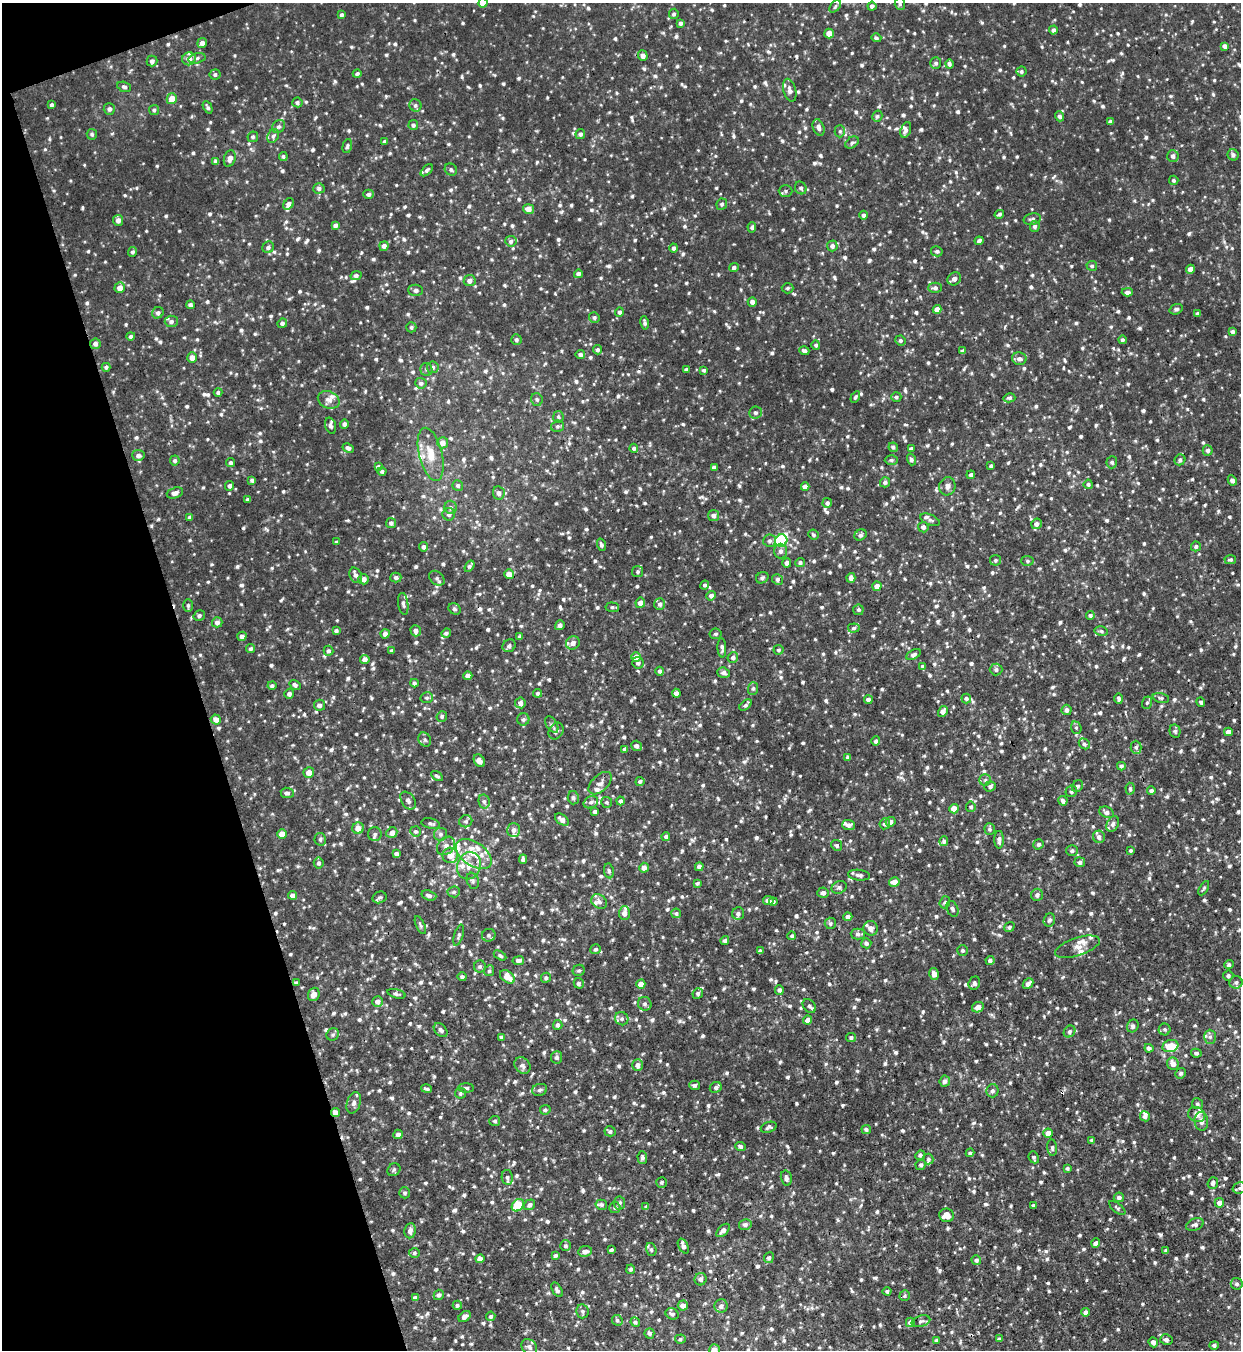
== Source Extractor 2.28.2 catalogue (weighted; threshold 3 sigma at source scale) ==
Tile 5 of 4 x 4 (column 1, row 2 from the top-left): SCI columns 145-1383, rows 2695-4042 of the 5371 x 5391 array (HDU 1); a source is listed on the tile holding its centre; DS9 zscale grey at full resolution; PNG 1243 x 1352 px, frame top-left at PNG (2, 3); each listed source drawn as its Kron ellipse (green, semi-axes under 4 px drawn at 4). Shown black and unused: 16% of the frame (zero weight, under 3 of 4 exposures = <1% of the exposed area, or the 3 px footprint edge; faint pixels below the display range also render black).
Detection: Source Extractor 2.28.2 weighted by HDU 2 'WHT'; one run over the whole footprint, this tile lists its part. Background 0.00793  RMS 0.0038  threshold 0.0171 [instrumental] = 3 sigma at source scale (4.5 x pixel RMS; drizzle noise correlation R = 1.50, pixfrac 1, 0.05/0.05 arcsec/px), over >= 5 px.
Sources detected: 1538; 5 cosmic-ray / hot-pixel residue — neither listed nor drawn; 44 inside a brighter listed object's ellipse — not listed separately; of the other 1489, all 500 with FLUX_AUTO >= 0.77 (the completeness limit of this list) listed and drawn (989 fainter detections not listed), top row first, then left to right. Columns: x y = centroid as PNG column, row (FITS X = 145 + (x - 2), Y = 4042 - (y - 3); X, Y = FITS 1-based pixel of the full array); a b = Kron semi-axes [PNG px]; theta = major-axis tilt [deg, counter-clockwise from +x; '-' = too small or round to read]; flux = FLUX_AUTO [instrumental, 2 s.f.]
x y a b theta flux
483 3 5 4 - 4.9
900 4 6 5 - 0.86
835 6 7 4 47 0.79
872 6 4 4 - 1.4
674 14 5 5 - 0.9
342 15 4 4 - 0.91
680 23 4 4 - 1.1
1053 30 4 4 - 1.1
829 34 5 4 - 4.4
876 38 5 4 - 0.95
202 43 5 4 - 1.8
1225 46 4 4 - 1.6
643 56 5 5 - 1.7
197 58 8 5 15 0.95
189 59 7 6 - 2.6
152 61 5 5 - 1.3
936 63 6 5 - 0.98
949 64 4 4 - 1.1
1021 71 5 5 - 0.97
215 74 5 5 - 0.95
357 74 4 4 - 0.82
124 87 7 5 -18 0.93
790 90 11 6 -74 1.6
172 99 5 5 - 5.2
297 102 5 5 - 0.9
52 105 4 3 - 0.89
415 105 6 6 - 1.1
208 107 7 3 -63 0.79
109 109 6 5 - 1.4
154 110 5 5 - 0.8
877 116 6 5 - 0.83
1060 116 5 4 - 1.1
1110 122 4 4 - 1.3
413 125 5 5 - 1
279 126 7 6 - 1
819 127 8 5 -69 1.8
906 130 8 5 70 1.4
840 131 6 5 - 0.84
92 134 5 5 - 0.81
580 134 5 4 - 1.1
273 136 7 5 60 1
253 137 5 5 - 0.92
385 141 4 4 - 0.84
852 143 7 5 37 1
347 146 7 4 75 0.77
1233 155 6 5 - 1.2
283 156 4 4 - 0.88
1173 156 6 5 - 1.6
230 159 8 5 73 2.1
216 161 4 4 - 1.2
451 169 6 5 - 0.9
427 170 7 4 44 0.87
1174 180 4 4 - 0.8
319 188 5 5 - 1.1
801 188 6 5 - 0.93
786 191 7 5 -1 0.91
368 194 5 4 - 1.4
289 204 6 4 51 1.7
722 204 6 5 - 0.82
528 209 5 5 - 2.7
999 214 5 4 - 0.84
864 215 4 4 - 1.4
1032 219 9 5 12 1.2
118 220 5 5 - 1.9
335 225 4 4 - 1.3
1035 226 5 5 - 1.3
752 227 5 4 - 0.9
511 241 5 5 - 1.1
979 241 4 3 - 1.1
384 246 5 4 - 1.5
832 246 5 5 - 1.4
268 247 6 5 - 1.3
674 248 4 4 - 1.1
937 251 6 5 - 1
133 252 5 4 - 0.92
1092 266 5 5 - 0.83
734 267 5 4 - 1
1190 269 4 4 - 2.6
578 274 4 4 - 1.5
356 276 5 4 - 1.1
954 279 7 6 - 1.9
470 281 6 5 - 1.7
120 288 5 5 - 3.1
788 288 6 5 - 0.79
935 288 7 5 -1 1.3
416 290 7 5 -2 1.2
1127 292 6 4 2 1.6
752 302 4 4 - 1.8
190 305 4 4 - 1
937 309 4 4 - 3
1176 309 7 5 17 0.86
619 312 5 4 - 0.94
158 313 6 5 - 1.1
1198 314 4 3 - 1
594 318 5 5 - 0.89
171 321 6 6 - 1.3
282 323 5 4 - 1.1
645 323 7 4 -79 0.98
411 327 5 5 - 0.83
1232 331 4 4 - 1.1
131 336 4 4 - 0.98
516 340 5 5 - 0.95
1122 340 4 4 - 0.9
900 341 5 5 - 0.9
95 344 5 5 - 1.3
816 345 5 4 - 0.82
597 350 5 4 - 0.99
804 351 5 4 - 1.1
963 351 4 3 - 1.2
580 354 5 4 - 1.1
192 358 5 4 - 2.5
1019 359 7 6 - 1.5
106 367 4 4 - 0.81
433 367 6 5 - 1.1
426 369 6 6 - 0.88
686 370 4 3 - 0.87
704 370 4 4 - 0.79
421 383 5 5 - 1.1
218 392 4 4 - 0.87
855 397 6 4 58 0.82
896 397 5 5 - 0.8
1009 398 6 4 14 0.99
537 399 6 5 - 0.88
329 400 11 8 -24 2.5
755 412 6 6 - 1
558 417 6 5 - 0.78
344 424 4 4 - 1.3
331 426 8 5 -72 1.3
557 426 6 5 - 0.87
443 443 5 5 - 2.3
893 447 5 4 - 0.94
348 448 6 4 -26 1.2
634 448 4 4 - 0.89
911 449 4 3 - 0.85
1208 450 5 5 - 1.1
431 454 27 11 -76 7.1
138 455 6 5 - 1.4
175 460 5 5 - 0.9
891 460 6 4 1 0.82
911 460 6 4 -71 1.1
1180 460 6 5 - 0.99
1112 462 6 5 - 0.99
231 463 4 4 - 0.91
991 466 4 3 - 1
378 467 4 3 - 0.87
714 467 4 3 - 1.1
382 471 4 4 - 0.87
971 475 4 4 - 1.1
252 480 4 4 - 0.94
1232 480 5 4 - 1.4
885 482 5 5 - 1.1
1088 484 5 4 - 0.89
458 485 5 5 - 0.95
230 486 5 4 - 1.1
947 486 9 8 - 1.9
805 487 4 4 - 2.4
175 493 8 5 19 1.8
499 493 7 6 - 1.4
247 499 3 3 - 0.85
827 503 5 5 - 0.98
451 507 7 6 - 0.88
449 514 6 6 - 1.3
713 515 5 5 - 1.6
190 517 4 3 - 0.96
930 520 10 5 -22 1.1
391 523 5 5 - 1.1
1036 524 5 5 - 1.6
923 527 5 5 - 1.5
813 535 5 4 - 0.8
860 535 6 5 - 0.89
770 541 6 6 - 1
781 541 6 6 - 49
336 542 4 3 - 0.79
601 545 6 4 -72 0.96
1196 546 5 5 - 1
423 547 4 4 - 1.3
781 551 7 6 - 1.3
995 560 5 5 - 0.9
1230 560 6 4 1 0.85
1027 561 6 5 - 0.78
800 562 5 4 - 0.94
787 563 5 4 - 1.3
470 566 6 4 55 0.99
638 572 5 5 - 0.84
509 574 5 5 - 3.7
356 575 8 6 -63 1.6
396 577 5 5 - 1.1
437 578 9 6 -42 1.1
762 578 6 5 - 0.94
851 578 5 4 - 1.6
364 579 5 5 - 2.2
778 579 5 5 - 1.2
705 585 4 4 - 0.85
877 586 4 4 - 2.7
711 596 5 4 - 1.6
640 603 5 4 - 2
403 604 11 5 -82 1.2
660 604 6 5 - 1.2
188 606 6 4 -90 0.89
612 607 7 4 -6 0.86
455 609 6 5 - 0.86
858 610 5 5 - 0.88
199 615 6 5 - 0.86
1090 615 4 4 - 0.93
217 622 5 5 - 1.6
560 625 5 4 - 1.3
854 628 6 4 7 0.83
336 631 4 4 - 0.91
416 631 6 5 - 1.4
1101 631 7 5 -11 0.91
446 633 5 4 - 0.93
385 634 4 4 - 1.6
716 634 6 5 - 0.81
242 636 5 4 - 1.4
520 637 4 3 - 1.1
573 643 7 6 - 2.3
509 646 7 6 - 1.1
722 648 10 4 -88 1.1
251 649 5 4 - 0.84
778 650 5 5 - 0.88
328 651 5 5 - 1
392 651 4 3 - 0.85
914 655 8 4 30 1.2
636 657 5 4 - 3.3
733 657 6 5 - 1.1
365 660 5 4 - 2.2
638 663 6 5 - 1.1
923 666 4 4 - 0.89
996 670 6 6 - 1.2
660 671 4 4 - 1
724 673 6 5 - 1.3
468 676 4 4 - 1.9
414 683 4 3 - 0.95
295 685 6 4 -35 1.1
272 686 4 4 - 0.98
753 688 6 5 - 0.9
538 693 4 4 - 0.78
676 693 4 4 - 1.8
289 694 5 4 - 1.3
427 698 6 5 - 0.84
966 698 5 5 - 0.95
1119 698 5 4 - 1
1161 698 8 5 -14 0.85
868 700 4 4 - 1.6
1201 702 5 4 - 0.83
520 703 5 5 - 1.6
1147 703 6 5 - 0.85
320 705 5 5 - 1.5
746 705 7 4 39 0.97
1067 710 5 5 - 1.6
943 711 5 4 - 2
442 716 5 5 - 0.84
216 719 5 5 - 2.5
523 719 6 6 - 1.1
552 725 9 5 -57 1
1076 728 6 5 - 0.89
556 731 9 7 57 1.3
1175 731 6 5 - 0.8
1228 732 4 4 - 2
425 740 7 6 - 0.99
876 741 5 4 - 1
1084 744 6 5 - 0.97
636 746 5 5 - 1.3
1136 747 6 5 - 0.91
625 749 4 3 - 1.2
848 757 4 3 - 0.94
479 761 7 5 -55 2
1121 766 4 4 - 0.86
309 772 5 5 - 2.7
437 776 6 4 -30 0.79
985 780 6 5 - 0.84
640 781 4 4 - 0.94
600 783 14 8 43 2.2
990 786 6 5 - 0.95
1078 786 6 5 - 0.93
1130 789 6 4 -87 0.82
1151 790 4 4 - 1.2
1071 791 6 5 - 1
287 793 6 5 - 1.2
573 798 6 5 - 1.1
408 801 10 6 -57 1.5
484 801 7 5 -76 0.97
621 801 4 4 - 1
1063 801 5 4 - 1.3
591 802 7 5 26 1.3
607 802 5 5 - 0.82
971 807 5 5 - 0.83
954 809 5 4 - 4.9
595 812 4 3 - 1.1
1107 812 7 5 -25 1.5
562 819 8 5 -39 2.1
466 821 6 6 - 0.96
890 822 5 4 - 1.7
431 824 9 5 -11 1
885 824 5 5 - 1
1113 824 8 5 63 1.1
848 825 6 5 - 1.6
358 828 6 5 - 3.3
990 829 6 5 - 0.83
514 830 7 6 - 1.8
415 831 5 5 - 0.81
392 833 6 5 - 2.4
282 834 4 4 - 4
375 834 7 6 - 0.99
440 834 6 6 - 1
666 836 4 4 - 1
1099 837 6 6 - 1.6
320 839 6 5 - 0.79
999 840 9 4 -90 1.7
944 841 5 4 - 0.79
1038 844 5 5 - 0.99
837 845 5 5 - 0.95
446 846 10 8 47 1.9
1131 850 4 3 - 0.81
1072 851 6 5 - 0.96
396 854 4 4 - 1.3
474 854 20 12 -35 7.4
450 855 8 7 - 3
523 859 5 4 - 1.2
1080 862 5 5 - 1.1
319 863 5 5 - 0.99
469 866 14 12 68 4.7
699 867 4 4 - 1.6
644 868 5 4 - 2
609 871 7 5 -81 0.92
859 875 11 5 -6 1.4
473 881 8 6 -71 0.92
894 882 5 4 - 2.9
697 883 4 3 - 0.79
839 887 8 6 25 1.2
1204 888 8 3 60 0.79
454 892 6 5 - 0.85
823 893 6 5 - 1.5
293 895 4 4 - 2.2
429 895 7 5 -19 1.2
1037 895 6 5 - 1.2
380 897 7 5 20 0.95
768 900 5 4 - 1.9
599 902 8 6 -39 1.6
773 902 4 4 - 0.89
945 902 6 5 - 0.93
952 909 8 5 -65 1.2
624 913 7 5 88 2.3
676 913 5 4 - 0.89
738 914 6 6 - 1.5
848 917 4 4 - 1.8
1049 920 7 5 69 1.1
830 923 5 5 - 0.91
420 925 9 4 -65 0.8
1009 927 5 4 - 0.79
871 928 7 7 - 1.9
858 934 7 5 0 1.4
459 935 11 4 73 0.92
489 935 7 6 - 1
792 936 4 4 - 0.81
725 940 4 4 - 0.91
866 943 5 5 - 0.97
1077 947 23 9 18 3.1
595 949 5 5 - 0.87
962 950 5 5 - 0.78
760 951 4 3 - 0.85
500 955 7 4 -29 0.77
518 961 6 4 9 1.4
990 961 4 4 - 1.2
1229 965 5 4 - 0.96
480 966 6 6 - 0.95
579 970 6 5 - 0.82
489 971 5 5 - 0.78
934 974 6 4 -76 2.4
1228 976 5 5 - 0.8
462 977 5 4 - 0.94
507 977 8 5 -38 4.4
546 978 5 5 - 1.1
1236 982 6 6 - 0.92
296 983 4 3 - 0.86
579 983 5 5 - 0.93
974 983 7 5 69 1.4
641 984 4 4 - 3.3
1028 984 6 4 46 1.8
779 990 5 4 - 1
698 993 5 5 - 0.89
314 994 7 5 71 2.7
396 994 9 4 -16 1
378 1001 5 5 - 2
645 1004 7 6 - 1
809 1006 7 6 - 1.1
978 1007 6 5 - 2.7
622 1019 7 6 - 1.3
808 1020 4 4 - 2.7
558 1025 5 5 - 1.3
1133 1026 6 5 - 1.2
1165 1029 6 6 - 0.83
441 1030 8 5 -45 1.2
1069 1031 6 5 - 1
333 1034 6 6 - 0.89
501 1037 4 4 - 0.85
851 1037 5 4 - 1.1
1210 1037 7 6 - 1
1170 1046 8 6 18 7.8
1149 1048 4 4 - 1.3
1196 1053 5 4 - 0.99
557 1057 6 5 - 1.3
1173 1064 6 5 - 2.4
522 1065 9 7 -50 1.5
638 1065 6 5 - 2
1181 1073 5 5 - 0.95
945 1081 5 5 - 1.3
694 1085 5 4 - 0.94
716 1087 6 5 - 1.4
466 1088 8 4 -1 0.85
427 1089 5 3 - 0.87
540 1090 8 6 18 1.1
992 1091 6 6 - 1.1
460 1093 5 5 - 0.79
354 1103 11 6 71 1.5
1197 1104 5 5 - 0.82
545 1110 5 4 - 0.87
335 1112 4 4 - 2.8
1197 1115 9 7 -24 1.8
1145 1116 5 5 - 1.5
495 1121 5 5 - 0.81
1201 1121 9 7 -85 2
769 1127 8 5 21 1.1
866 1129 5 4 - 0.84
610 1131 5 5 - 1
1048 1133 5 4 - 3.8
398 1134 5 4 - 1.5
1092 1140 3 3 - 0.77
740 1146 5 4 - 1.2
1052 1148 8 5 -84 0.87
970 1153 4 4 - 0.79
920 1155 5 4 - 0.97
642 1157 6 5 - 1.1
1034 1157 6 5 - 0.93
928 1159 5 5 - 0.9
921 1165 5 5 - 0.89
1067 1168 3 3 - 0.81
394 1170 7 6 - 0.88
507 1177 7 5 -80 1.1
786 1178 7 5 -77 1.4
661 1182 5 5 - 0.8
1213 1183 6 5 - 1.4
1240 1188 7 5 15 0.83
405 1193 5 5 - 0.86
1119 1197 5 5 - 1.3
619 1203 6 5 - 1.1
1219 1203 5 4 - 2.1
518 1205 7 5 46 13
530 1205 6 5 - 1.5
601 1205 6 5 - 0.91
1033 1205 3 3 - 0.89
615 1207 5 5 - 0.79
646 1207 4 4 - 0.93
1117 1208 10 4 -39 0.8
947 1215 7 6 - 4.3
745 1224 6 5 - 1.3
1195 1225 9 5 20 1.3
723 1230 8 4 46 2
410 1231 8 5 82 1.8
1096 1243 5 4 - 1.3
566 1246 5 5 - 0.86
683 1246 8 4 -62 1.7
651 1249 6 5 - 0.91
611 1250 4 3 - 0.93
1166 1250 3 3 - 0.79
585 1251 7 5 8 1.9
414 1253 5 4 - 0.79
555 1255 4 3 - 0.82
769 1258 5 5 - 0.94
480 1259 4 4 - 2.2
976 1260 5 5 - 1
631 1269 4 4 - 0.83
700 1279 6 6 - 1.3
1237 1284 6 5 - 1.1
557 1290 8 4 -58 1.1
887 1291 4 4 - 0.94
439 1295 5 5 - 1.2
905 1296 5 5 - 0.78
415 1298 4 4 - 1.4
457 1305 4 4 - 0.82
683 1305 5 5 - 2.1
721 1306 6 6 - 1.5
583 1311 7 6 - 1.1
1086 1312 4 4 - 2.1
672 1314 7 5 -26 1.2
491 1316 5 4 - 0.85
465 1317 7 4 38 1.6
617 1320 5 5 - 0.93
921 1321 9 5 16 1.1
635 1322 5 4 - 0.96
910 1322 4 4 - 1.5
649 1333 5 5 - 0.87
680 1339 5 4 - 0.85
999 1339 4 4 - 1.2
937 1340 4 3 - 0.88
1166 1340 6 5 - 1.4
1153 1342 5 4 - 1.1
1214 1345 5 4 - 0.9
529 1347 9 7 -48 1.4
714 1350 5 5 - 3.4
Overlapping masked pixels (flux is a lower limit): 1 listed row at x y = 335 1112
Isophote crosses this tile's border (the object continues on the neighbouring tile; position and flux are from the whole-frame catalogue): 5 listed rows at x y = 483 3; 900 4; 1240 1188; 1237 1284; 714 1350